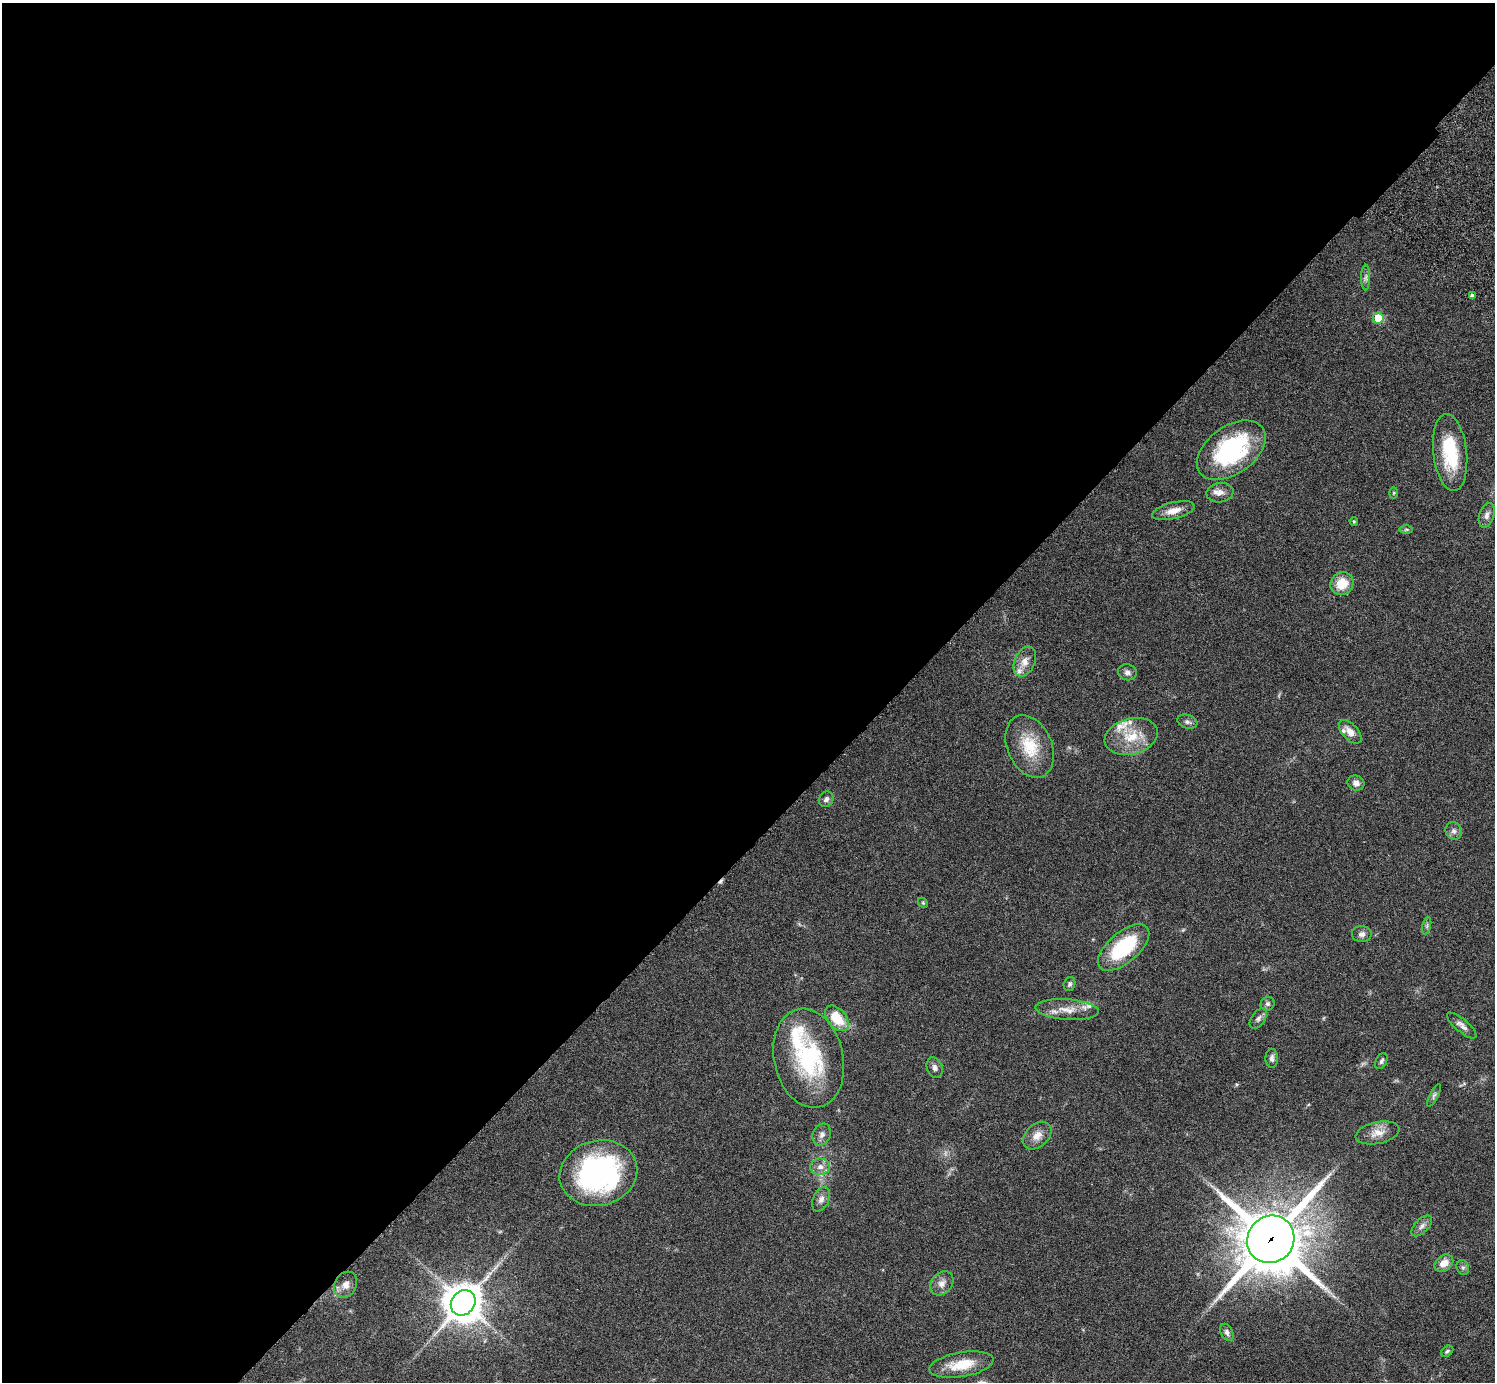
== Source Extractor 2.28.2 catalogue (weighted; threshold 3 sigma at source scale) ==
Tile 5 of 4 x 4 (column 1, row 2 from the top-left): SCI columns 46-1538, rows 3105-4484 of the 6060 x 6070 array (HDU 1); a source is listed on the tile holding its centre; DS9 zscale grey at full resolution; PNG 1497 x 1384 px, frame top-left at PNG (2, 3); each listed source drawn as its Kron ellipse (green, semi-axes under 4 px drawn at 4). Shown black and unused: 60% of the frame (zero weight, under 3 of 6 exposures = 3% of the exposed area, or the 3 px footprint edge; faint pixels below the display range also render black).
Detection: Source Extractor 2.28.2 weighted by HDU 2 'WHT'; one run over the whole footprint, this tile lists its part. Background 0.0834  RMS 0.0046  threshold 0.0187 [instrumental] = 3 sigma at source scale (4.09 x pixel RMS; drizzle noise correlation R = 1.36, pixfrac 0.8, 0.05/0.05 arcsec/px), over >= 5 px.
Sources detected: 60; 2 too faint to see at this stretch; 1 cosmic-ray / hot-pixel residue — neither listed nor drawn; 5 inside a brighter listed object's ellipse — not listed separately; the other 52 listed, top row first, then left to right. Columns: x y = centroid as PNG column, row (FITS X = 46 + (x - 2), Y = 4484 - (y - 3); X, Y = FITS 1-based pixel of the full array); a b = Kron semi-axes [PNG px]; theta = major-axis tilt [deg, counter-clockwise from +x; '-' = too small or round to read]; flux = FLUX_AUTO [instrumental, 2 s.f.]
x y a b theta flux
1366 277 13 4 90 1.4
1472 296 4 3 - 1.3
1378 318 5 5 - 15
1231 450 39 24 36 54
1450 452 39 16 -83 23
1220 493 13 9 10 2.9
1394 493 6 4 88 0.55
1173 511 22 8 14 4.8
1487 515 13 7 72 2.1
1354 521 4 3 - 0.43
1406 529 7 4 0 0.74
1342 583 12 11 - 8.7
1025 662 16 10 65 3.8
1127 672 9 8 - 1.9
1187 722 10 7 -17 1.5
1350 732 14 7 -47 3.6
1131 736 27 18 14 13
1030 746 33 22 -66 15
1356 783 8 7 - 2
826 799 8 7 - 1.7
1454 831 9 8 - 1.7
923 903 6 4 -45 0.52
1427 926 9 3 77 0.79
1362 934 10 8 2 1.8
1124 947 31 15 41 30
1069 984 7 5 73 0.91
1268 1004 7 6 - 1.1
1067 1010 32 10 -4 6.6
837 1018 15 9 -50 12
1258 1019 11 6 53 1.6
1462 1025 18 6 -40 2.3
809 1058 50 34 -77 44
1272 1058 9 6 -88 1.4
1381 1061 8 5 63 1
935 1068 11 7 -69 1.6
1434 1095 12 4 63 0.99
1378 1133 22 11 12 5
822 1134 11 9 67 2.2
1037 1136 16 11 44 4.2
820 1167 10 8 2 2.7
598 1173 39 32 16 90
821 1199 13 8 65 2.2
1422 1226 13 7 45 1.8
1271 1239 24 23 - 2600
1444 1263 10 7 38 4
1463 1267 7 6 - 1
942 1283 13 10 50 3
346 1285 14 10 62 3.5
463 1303 13 11 48 1200
1227 1332 9 6 -63 1.4
1447 1351 7 4 38 0.86
961 1365 32 12 10 11
Overlapping masked pixels (flux is a lower limit): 1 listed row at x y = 1271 1239